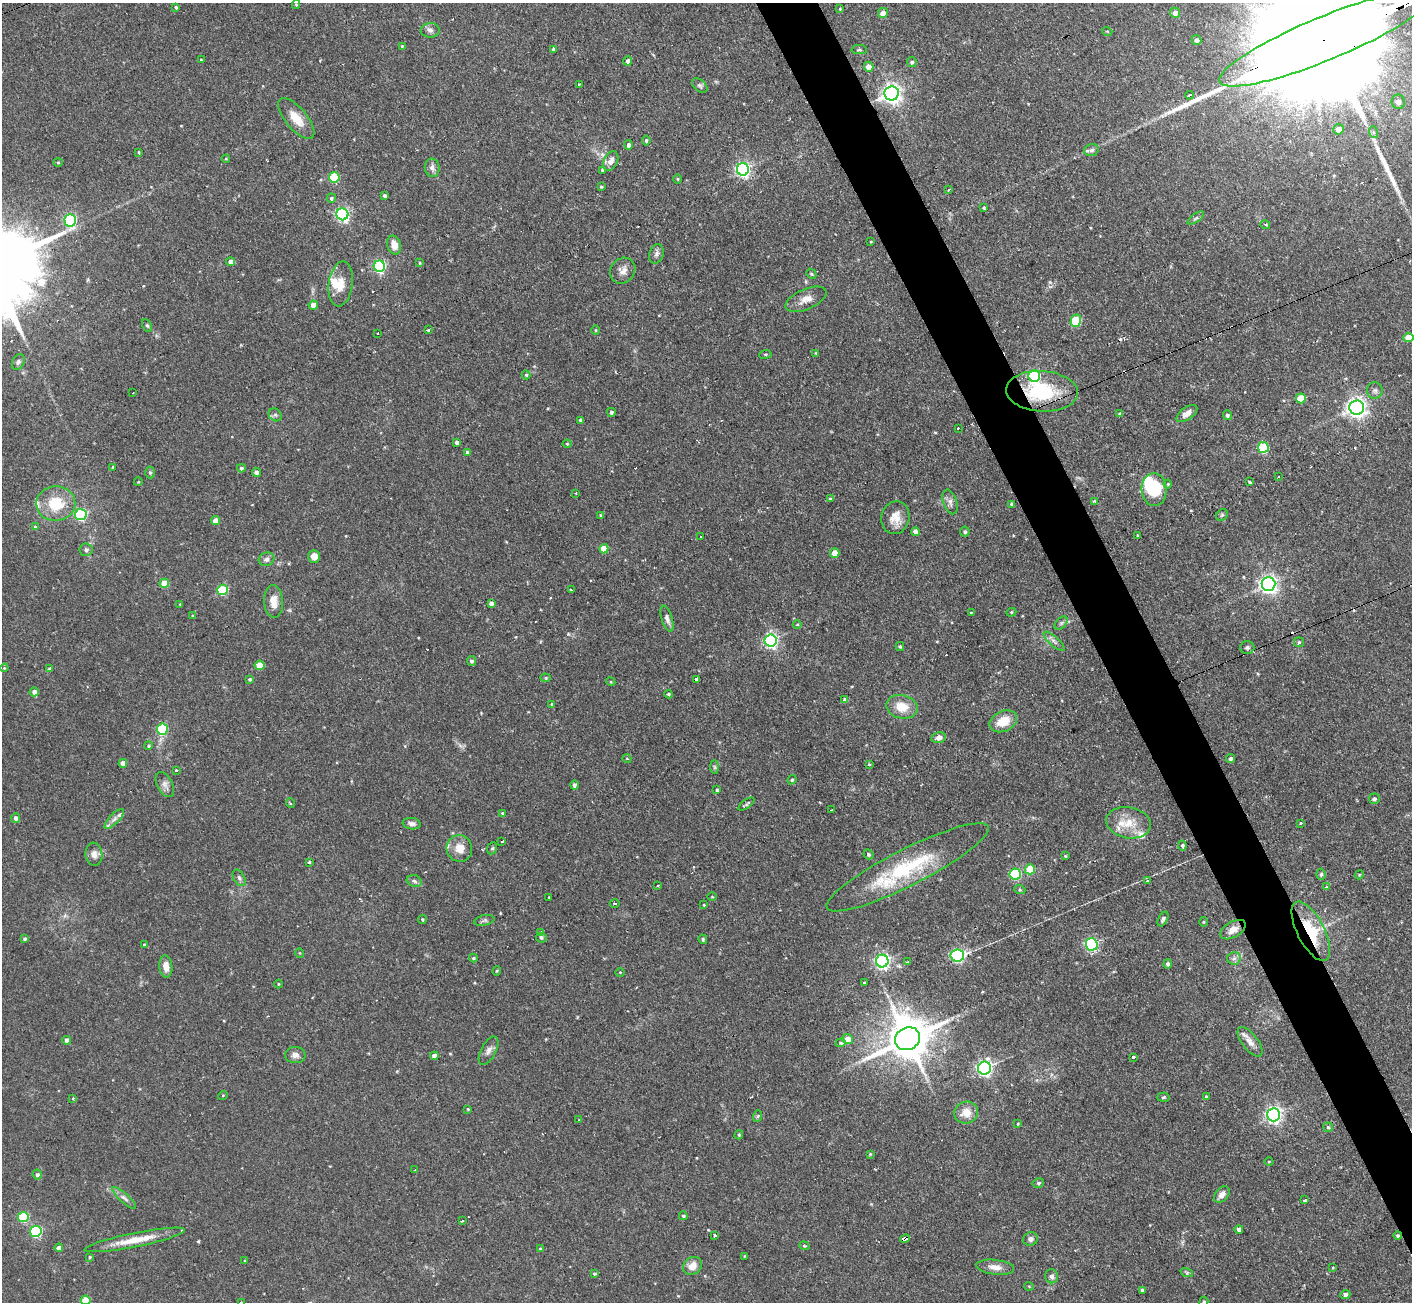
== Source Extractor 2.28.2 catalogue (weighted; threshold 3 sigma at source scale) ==
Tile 6 of 4 x 4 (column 2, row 2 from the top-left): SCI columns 1411-2820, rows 2745-4044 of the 5641 x 5624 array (HDU 1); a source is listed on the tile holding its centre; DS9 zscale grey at full resolution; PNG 1414 x 1304 px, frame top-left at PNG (2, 3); each listed source drawn as its Kron ellipse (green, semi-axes under 4 px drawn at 4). Shown black and unused: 4% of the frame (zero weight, under 2 of 3 exposures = <1% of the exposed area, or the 3 px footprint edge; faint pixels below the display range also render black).
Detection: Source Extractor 2.28.2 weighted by HDU 2 'WHT'; one run over the whole footprint, this tile lists its part. Background 0.094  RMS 0.0058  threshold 0.0261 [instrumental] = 3 sigma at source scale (4.5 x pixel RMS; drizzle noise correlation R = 1.50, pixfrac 1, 0.05/0.05 arcsec/px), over >= 5 px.
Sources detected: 294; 1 inside a brighter object's white glare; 13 cosmic-ray / hot-pixel residue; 3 long thin detections or spike segments (spike, bleed or trail) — neither listed nor drawn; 4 inside a brighter listed object's ellipse — not listed separately; the other 273 listed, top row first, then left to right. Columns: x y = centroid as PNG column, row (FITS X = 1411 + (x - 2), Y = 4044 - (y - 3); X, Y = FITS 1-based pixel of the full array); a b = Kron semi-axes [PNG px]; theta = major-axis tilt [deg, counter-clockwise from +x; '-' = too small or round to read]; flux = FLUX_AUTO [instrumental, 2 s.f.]
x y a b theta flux
296 4 4 4 - 0.6
176 7 4 4 - 0.77
840 9 4 3 - 0.58
883 13 5 5 - 5
1175 13 5 5 - 3.3
430 30 9 7 0 2.2
1107 31 5 3 - 0.47
1325 39 113 22 22 64000
1196 40 5 4 - 1.7
402 46 3 3 - 0.61
553 49 3 3 - 1.6
859 49 7 4 0 0.93
201 60 3 3 - 0.47
628 61 5 4 - 1.8
912 62 5 5 - 1.2
869 67 5 4 - 6.1
579 84 2 2 - 0.53
700 86 9 5 -40 1.3
892 93 7 7 - 320
1189 95 4 3 - 1.7
1398 102 7 6 - 3.8
296 118 25 10 -50 9.9
1338 129 5 5 - 4.8
1373 132 6 4 -70 0.92
646 140 5 4 - 1.1
629 145 5 4 - 1.9
1091 150 7 5 19 1.8
138 152 4 3 - 0.54
226 159 4 4 - 0.56
611 161 10 7 63 4.3
58 162 4 4 - 0.68
432 168 9 7 -82 2.3
743 169 6 6 - 150
602 170 3 3 - 1.8
334 177 5 5 - 30
678 179 4 3 - 0.56
601 187 3 3 - 0.7
949 190 3 2 - 0.65
385 196 4 3 - 1.4
331 198 5 4 - 1
984 208 4 4 - 0.73
342 214 6 6 - 120
1196 218 9 3 33 1.1
70 220 6 6 - 87
1265 225 5 3 - 0.75
871 242 3 2 - 0.42
394 245 10 6 -75 5.7
656 254 10 7 73 2.2
231 262 4 4 - 3.5
420 263 3 3 - 0.58
379 266 5 5 - 84
623 271 13 12 - 4.3
811 274 5 4 - 0.76
341 284 23 12 82 8.6
806 299 22 10 23 5.9
313 305 4 4 - 5.8
1076 321 6 5 - 32
147 325 6 4 -61 0.9
428 329 4 3 - 2.7
596 330 5 3 - 0.54
378 333 2 2 - 0.81
1408 337 5 4 - 9
816 353 4 3 - 0.48
765 354 6 3 7 0.66
18 362 8 6 63 1.5
526 375 4 4 - 0.75
1034 376 6 6 - 74
1375 390 8 8 - 2
1042 391 36 20 -3 40
133 393 2 2 - 0.47
1301 398 5 5 - 16
1357 407 7 7 - 320
611 412 4 4 - 1.1
1187 413 12 6 36 3.2
1120 414 4 3 - 1.3
275 415 7 6 - 1.4
1227 415 5 4 - 1.4
580 420 4 4 - 1.3
958 428 3 3 - 0.89
457 442 4 4 - 1.7
567 444 4 4 - 0.65
1263 447 5 5 - 39
467 452 4 4 - 1.4
113 467 3 2 - 0.43
241 468 4 4 - 1.2
256 472 4 4 - 2
150 473 6 5 - 0.88
1278 477 2 2 - 0.63
138 482 4 3 - 0.43
1249 482 4 3 - 1.2
1168 484 4 4 - 0.56
1154 490 16 12 -87 27
576 493 3 3 - 0.76
830 498 4 3 - 5.6
1094 501 4 3 - 1.1
950 502 13 7 -73 2.7
56 504 19 17 -1 19
1011 504 4 3 - 1
81 515 6 5 - 61
1222 515 6 5 - 0.91
601 516 4 4 - 0.93
895 518 16 14 77 7.5
215 521 4 4 - 6.6
35 527 4 4 - 0.85
915 532 4 4 - 2.2
965 532 5 5 - 1
701 536 3 3 - 1.4
1138 536 3 3 - 1.1
604 549 4 4 - 8
86 550 6 6 - 1.6
835 553 5 4 - 7.7
314 556 6 6 - 5.1
266 559 8 6 27 2.1
164 583 5 4 - 13
1268 584 7 6 - 260
223 590 5 5 - 34
571 590 3 2 - 0.78
273 601 16 9 -86 6.6
491 603 4 4 - 2.1
180 604 4 3 - 0.42
1011 612 5 4 - 0.78
971 613 3 3 - 0.55
192 616 4 3 - 0.65
667 619 13 5 -72 2.6
1061 623 8 4 45 1.4
797 625 4 3 - 0.55
771 641 6 6 - 120
1054 641 13 4 -41 2.1
1299 642 5 5 - 0.88
900 647 5 4 - 0.78
1247 647 7 6 - 1.5
471 661 5 4 - 1.4
260 665 5 5 - 14
4 668 4 3 - 0.52
50 669 4 4 - 2.2
545 678 5 4 - 0.8
250 679 4 3 - 0.85
697 679 4 4 - 6.5
611 682 4 3 - 0.52
34 692 4 4 - 2.2
668 694 4 4 - 0.64
845 700 4 4 - 1.8
552 704 4 3 - 0.93
902 707 16 11 -12 11
1003 721 14 10 25 11
162 729 5 5 - 29
939 738 7 5 11 2.4
148 746 4 4 - 0.85
627 759 4 3 - 0.42
1231 759 4 4 - 1.2
123 763 4 4 - 3.9
869 764 3 2 - 1.2
715 767 7 4 -89 1.1
176 771 3 3 - 2.6
792 780 5 4 - 0.78
165 785 13 7 -61 3.1
574 785 4 4 - 1.5
717 790 4 3 - 1
1374 799 5 5 - 1.5
290 803 5 3 - 0.58
746 804 9 3 35 1
832 810 4 3 - 1.8
503 813 4 3 - 0.67
16 818 5 4 - 1.9
114 819 13 5 45 2.6
1128 823 22 15 -10 13
1301 823 3 3 - 0.77
412 824 9 5 -9 2.1
502 842 3 2 - 0.39
1182 845 5 4 - 1
459 848 13 12 - 8.4
492 848 6 5 - 0.97
94 854 11 8 -83 3.5
868 854 5 4 - 1.1
1065 856 4 3 - 0.56
309 862 3 3 - 1.7
908 867 90 18 27 52
1030 869 5 5 - 19
1015 874 5 5 - 49
1321 874 5 4 - 0.89
1359 875 5 3 - 0.53
239 878 9 5 -60 1.6
1147 880 3 3 - 0.9
414 881 8 5 -19 1.4
658 886 3 2 - 1.1
1326 886 3 3 - 1.6
1020 890 6 3 -19 0.76
549 897 2 2 - 0.57
712 897 4 3 - 0.47
615 904 5 2 - 0.74
704 905 4 3 - 0.46
422 919 4 4 - 0.72
1163 919 8 4 62 1.6
484 920 10 5 11 1.4
1204 922 5 3 - 0.53
1233 930 14 8 30 4.8
1311 931 33 13 -63 30
541 932 3 3 - 5.7
541 938 5 5 - 1.1
25 939 4 4 - 0.92
703 939 5 3 - 0.74
1092 944 6 6 - 95
144 945 4 4 - 1.1
300 953 5 3 - 0.41
957 955 7 6 - 110
473 958 4 3 - 0.86
1234 958 7 6 - 1.8
882 961 6 6 - 140
908 962 3 2 - 1.2
1168 964 5 4 - 1.6
166 966 11 6 -84 5.1
497 971 4 3 - 0.59
620 972 4 3 - 0.45
864 983 3 3 - 0.51
278 984 4 3 - 0.47
847 1039 5 5 - 7.6
907 1039 13 11 28 2300
67 1040 4 4 - 3.1
1250 1042 18 7 -53 4.5
841 1043 5 4 - 0.92
489 1051 15 7 62 3
295 1055 10 8 -1 3.1
434 1056 4 4 - 3.1
1133 1058 3 3 - 4.2
984 1068 6 6 - 180
223 1095 5 3 - 0.52
1206 1096 3 3 - 0.56
1163 1097 6 4 4 0.93
73 1099 3 2 - 0.53
468 1109 4 3 - 0.5
966 1113 12 11 - 7.1
1274 1115 6 6 - 210
758 1116 6 4 70 0.8
579 1120 3 2 - 0.98
1018 1124 4 3 - 0.56
1328 1127 5 4 - 0.88
739 1135 4 3 - 0.71
870 1154 4 3 - 0.49
1269 1162 4 3 - 0.51
415 1170 3 3 - 0.67
37 1175 5 5 - 1.3
1038 1183 6 4 15 0.98
1222 1195 9 6 48 3.2
124 1198 15 4 -42 2.5
1305 1200 4 3 - 6.2
683 1216 4 4 - 0.83
23 1217 5 5 - 31
462 1220 3 2 - 0.81
1239 1229 4 4 - 1.7
36 1231 6 5 - 60
714 1236 3 3 - 3
1398 1236 4 4 - 1
905 1239 5 3 - 14
1030 1239 7 6 - 2
134 1240 51 7 11 13
804 1246 5 4 - 0.75
59 1248 4 4 - 3.5
540 1249 4 3 - 0.7
744 1256 3 2 - 0.47
90 1257 3 3 - 0.62
245 1261 3 2 - 1.1
692 1266 10 8 38 6.4
995 1267 19 7 -6 4.7
1333 1267 4 2 - 0.49
1187 1273 6 4 -18 0.9
594 1274 4 4 - 0.81
1052 1276 7 6 - 1.7
1029 1286 5 3 - 0.48
1142 1290 4 3 - 1.5
1345 1294 5 4 - 2
86 1300 5 4 - 17
241 1302 4 2 - 0.4
1204 1302 5 4 - 1.1
Overlapping masked pixels (flux is a lower limit): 6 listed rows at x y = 1325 39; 1042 391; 697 679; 1311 931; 1398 1236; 905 1239
Isophote crosses this tile's border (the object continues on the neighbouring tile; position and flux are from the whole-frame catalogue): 5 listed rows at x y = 1325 39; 1408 337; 86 1300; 241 1302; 1204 1302